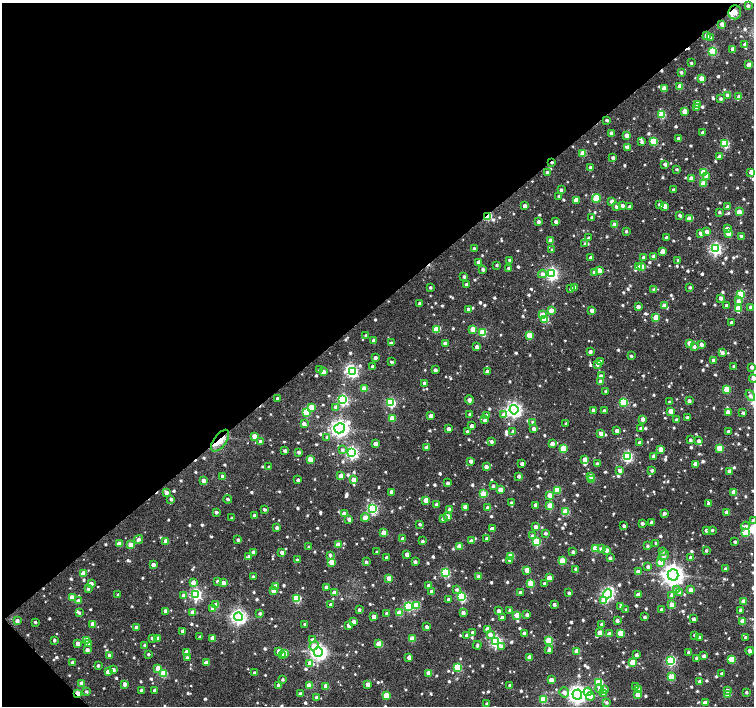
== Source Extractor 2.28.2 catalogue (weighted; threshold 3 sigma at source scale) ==
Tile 5 of 4 x 4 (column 1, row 2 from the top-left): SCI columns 1-1504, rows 2964-4371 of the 6021 x 5992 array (HDU 1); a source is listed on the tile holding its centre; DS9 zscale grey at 2 x 2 block average (1 PNG px = mean of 2 x 2 image px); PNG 756 x 708 px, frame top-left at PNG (2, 3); each listed source drawn as its Kron ellipse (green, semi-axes under 4 px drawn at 4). Shown black and unused: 44% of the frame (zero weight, under 2 of 3 exposures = <1% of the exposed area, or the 3 px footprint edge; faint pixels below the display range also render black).
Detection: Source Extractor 2.28.2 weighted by HDU 2 'WHT'; one run over the whole footprint, this tile lists its part. Background 0.0536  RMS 0.018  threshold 0.081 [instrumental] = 3 sigma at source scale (4.5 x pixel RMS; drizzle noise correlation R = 1.50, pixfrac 1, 0.0396/0.0396 arcsec/px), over >= 5 px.
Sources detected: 1047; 1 inside a brighter object's white glare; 7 cosmic-ray / hot-pixel residue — neither listed nor drawn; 9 inside a brighter listed object's ellipse — not listed separately; of the other 1030, all 500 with FLUX_AUTO >= 7.48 (the completeness limit of this list) listed and drawn (530 fainter detections not listed), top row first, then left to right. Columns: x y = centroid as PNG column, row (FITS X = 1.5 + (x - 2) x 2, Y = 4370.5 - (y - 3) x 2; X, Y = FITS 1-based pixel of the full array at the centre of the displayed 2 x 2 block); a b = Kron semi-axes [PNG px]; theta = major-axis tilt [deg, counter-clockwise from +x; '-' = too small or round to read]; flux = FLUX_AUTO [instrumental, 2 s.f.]
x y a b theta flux
748 6 3 2 - 8.8
735 12 7 6 - 120
722 24 3 2 - 24
707 36 3 3 - 46
710 37 3 3 - 7.6
745 44 3 3 - 16
733 49 3 3 - 24
713 51 3 3 - 200
691 63 2 2 - 7.7
749 65 3 3 - 41
681 72 2 2 - 10
701 78 3 3 - 60
680 87 3 3 - 74
664 88 3 3 - 37
728 95 3 3 - 43
739 97 4 3 - 23
721 99 3 3 - 8.9
698 104 3 3 - 47
697 108 3 2 - 8.5
684 111 3 3 - 45
662 115 3 3 - 170
607 120 3 2 - 8.4
611 133 2 2 - 18
703 133 3 2 - 18
626 135 3 3 - 38
678 138 2 2 - 16
653 141 3 3 - 140
642 142 3 3 - 10
725 144 3 3 - 240
627 147 3 3 - 20
583 153 3 3 - 100
720 156 3 3 - 15
613 158 2 2 - 13
552 162 3 2 - 7.8
665 164 3 2 - 15
591 167 3 3 - 16
677 169 2 2 - 7.6
751 172 3 3 - 28
547 173 3 3 - 26
703 173 3 3 - 150
707 176 3 3 - 20
691 178 3 3 - 30
703 183 3 3 - 69
561 190 2 2 - 11
673 190 2 2 - 11
559 196 2 2 - 9.9
596 199 4 3 - 150
576 200 3 3 - 50
612 201 3 3 - 24
622 205 3 3 - 18
660 205 3 2 - 15
525 206 3 2 - 21
665 206 3 3 - 32
617 207 3 3 - 16
630 207 3 3 - 13
728 207 3 3 - 24
720 212 3 2 - 7.8
739 212 3 3 - 68
680 215 3 2 - 11
487 216 3 2 - 210
592 218 3 2 - 8.8
689 218 3 3 - 38
556 221 2 2 - 14
538 222 2 2 - 15
614 225 3 3 - 50
727 229 3 3 - 31
626 231 2 2 - 7.5
707 231 3 3 - 20
700 233 3 2 - 22
728 234 3 3 - 76
742 237 4 2 - 16
589 238 3 3 - 12
666 238 3 3 - 22
550 240 3 3 - 35
585 244 3 3 - 8.3
474 248 2 2 - 7.8
715 249 4 4 - 690
552 250 3 3 - 10
662 252 3 3 - 24
654 256 3 3 - 22
644 257 3 3 - 15
591 258 3 3 - 27
510 260 3 2 - 11
678 260 3 2 - 7.5
479 262 3 2 - 27
497 265 2 2 - 7.5
642 266 3 3 - 21
638 267 4 3 - 34
509 268 3 2 - 12
483 269 3 3 - 13
599 270 3 3 - 43
594 272 3 3 - 21
542 274 4 4 - 17
552 274 4 4 - 770
464 277 2 2 - 9.1
466 284 2 2 - 11
575 287 3 3 - 11
690 287 2 2 - 8.5
430 288 2 2 - 8.6
571 289 3 3 - 14
654 289 3 3 - 9.5
740 294 3 3 - 190
721 298 3 3 - 18
738 301 4 4 - 17
420 303 2 2 - 11
726 305 3 2 - 17
665 306 4 3 - 53
638 307 3 3 - 27
751 307 3 3 - 24
738 308 4 3 - 91
468 309 3 3 - 17
551 310 3 3 - 39
592 310 3 3 - 21
542 315 3 3 - 65
656 317 3 3 - 86
545 319 3 3 - 110
732 323 3 3 - 19
436 329 4 3 - 110
473 329 3 3 - 52
483 332 4 3 - 150
366 335 2 2 - 10
529 335 3 3 - 87
374 340 3 3 - 19
391 343 4 3 - 9.9
445 343 3 2 - 24
689 343 3 3 - 26
701 344 3 2 - 22
694 346 3 3 - 12
477 347 3 3 - 20
590 352 2 2 - 14
723 352 3 3 - 12
631 356 3 3 - 8
375 358 3 2 - 18
713 360 3 2 - 11
391 362 3 2 - 8
600 362 3 3 - 31
597 365 3 3 - 9.9
734 366 2 2 - 9.2
372 367 2 2 - 10
752 367 3 2 - 16
320 370 3 2 - 8.6
435 370 3 3 - 13
487 371 3 2 - 19
323 372 3 3 - 37
352 372 4 3 - 500
601 375 4 3 - 8.5
753 379 4 3 - 11
601 382 3 3 - 50
424 383 3 2 - 16
364 389 3 3 - 82
727 389 3 3 - 120
606 391 3 2 - 7.6
750 396 6 4 -53 14
277 398 2 2 - 10
343 400 4 4 - 500
469 400 4 3 - 20
689 401 2 2 - 14
623 402 3 3 - 210
670 402 3 2 - 10
391 403 3 3 - 320
312 407 3 3 - 52
336 407 3 3 - 16
514 410 4 4 - 1400
593 410 3 3 - 21
604 411 2 2 - 12
670 411 3 3 - 46
306 412 3 3 - 190
728 412 3 3 - 45
743 413 3 3 - 9.5
470 414 3 2 - 13
504 415 3 3 - 53
431 416 3 3 - 38
487 416 4 3 - 21
687 417 2 2 - 9.6
392 418 3 3 - 62
642 419 3 3 - 19
485 420 3 3 - 12
677 420 3 2 - 19
533 422 3 3 - 8.2
304 424 4 3 - 19
566 424 2 2 - 8.9
472 426 3 2 - 18
340 428 5 5 - 1900
641 428 3 2 - 10
448 429 2 2 - 17
534 429 3 2 - 18
513 431 3 3 - 10
617 431 3 3 - 17
467 432 2 2 - 10
728 432 2 2 - 16
601 433 3 3 - 31
254 436 3 3 - 42
327 437 3 3 - 9.9
690 440 3 2 - 11
220 441 13 6 54 45
491 441 3 3 - 13
699 441 3 3 - 15
260 442 3 3 - 30
640 443 3 2 - 16
375 444 3 3 - 29
552 444 3 3 - 28
426 447 3 3 - 14
563 448 4 3 - 93
719 448 3 3 - 120
661 449 3 3 - 49
342 450 4 3 - 11
285 451 2 2 - 13
299 452 2 2 - 12
352 453 4 4 - 780
627 456 4 4 - 480
654 456 3 3 - 14
310 459 3 3 - 71
585 460 3 3 - 65
471 461 3 2 - 19
597 463 3 2 - 8.9
522 464 3 2 - 15
695 464 3 3 - 33
269 467 2 2 - 9.5
486 467 3 3 - 21
620 470 3 3 - 31
652 470 3 3 - 9.3
729 471 3 3 - 21
223 476 3 3 - 18
341 476 3 3 - 42
519 476 2 2 - 14
590 476 3 3 - 17
592 479 3 3 - 74
298 480 3 2 - 15
354 480 3 3 - 58
203 481 3 3 - 25
448 483 2 2 - 12
493 486 3 2 - 9.6
500 490 3 3 - 43
557 490 4 3 - 110
392 492 3 3 - 33
734 492 3 3 - 56
166 493 3 3 - 27
483 494 4 3 - 110
550 495 3 3 - 43
171 499 3 2 - 10
228 499 4 2 - 10
426 500 3 3 - 71
512 503 3 3 - 15
708 504 3 2 - 15
437 505 3 3 - 33
535 505 3 2 - 21
550 506 3 3 - 110
465 507 3 3 - 27
372 508 4 4 - 500
488 508 3 3 - 47
264 509 3 2 - 9.6
450 509 3 3 - 15
566 511 3 3 - 120
216 512 3 3 - 9.1
727 512 3 3 - 41
664 513 3 3 - 13
344 514 3 3 - 48
254 515 2 2 - 14
448 516 3 3 - 41
232 518 2 2 - 8.2
365 518 4 3 - 39
349 519 4 3 - 16
443 519 3 3 - 12
753 520 4 3 - 11
652 522 3 3 - 26
642 523 3 2 - 12
420 524 2 2 - 9.4
624 526 2 2 - 10
745 526 4 4 - 12
536 527 3 3 - 24
277 528 2 2 - 12
492 529 3 3 - 30
706 530 3 2 - 10
712 530 2 2 - 7.5
384 533 3 3 - 60
546 533 3 2 - 10
746 533 3 3 - 110
532 536 3 3 - 11
139 539 5 3 - 12
402 539 3 3 - 17
487 539 3 3 - 21
238 540 3 2 - 10
166 541 3 3 - 48
423 541 2 2 - 8.6
471 541 3 3 - 17
537 542 3 3 - 190
735 542 2 2 - 9.4
656 543 2 2 - 9.6
119 544 3 3 - 27
131 545 3 3 - 79
338 545 3 3 - 55
459 546 3 3 - 37
647 546 3 3 - 7.9
309 547 2 2 - 11
595 549 3 3 - 110
601 549 4 3 - 15
606 550 3 3 - 24
706 550 2 2 - 7.8
662 551 3 3 - 8.2
253 552 3 3 - 16
282 552 3 3 - 22
377 552 3 2 - 8.9
573 552 2 2 - 12
407 554 3 3 - 26
330 555 3 3 - 11
664 555 5 4 - 10
249 556 3 3 - 8.2
510 556 3 3 - 66
387 558 2 2 - 12
610 558 2 2 - 12
691 558 3 3 - 21
297 560 3 3 - 10
510 560 3 3 - 11
562 561 3 3 - 86
332 562 3 3 - 45
366 562 3 3 - 11
415 562 2 2 - 12
660 562 3 3 - 60
153 565 3 3 - 24
648 567 3 3 - 15
576 569 2 2 - 11
726 569 3 3 - 14
527 570 3 3 - 59
638 571 3 3 - 20
83 573 3 3 - 56
446 573 3 3 - 250
673 575 5 5 - 3200
478 576 3 3 - 13
253 577 2 2 - 9.5
389 578 3 3 - 52
549 578 3 3 - 41
218 581 3 2 - 10
193 582 3 3 - 35
223 583 3 3 - 22
544 583 2 2 - 8
91 584 3 3 - 21
530 584 3 3 - 91
276 586 3 3 - 36
429 586 3 3 - 32
326 587 3 2 - 17
88 589 3 3 - 8.5
273 590 3 3 - 25
457 590 4 3 - 10
677 590 4 3 - 16
690 590 3 3 - 29
431 591 3 3 - 14
520 592 2 2 - 15
335 593 3 3 - 68
569 593 2 2 - 8.4
679 593 3 3 - 14
196 594 4 4 - 610
607 594 5 4 - 760
638 594 3 3 - 28
118 595 2 2 - 9.9
183 595 3 3 - 14
672 595 4 3 - 13
462 597 3 3 - 310
72 598 3 3 - 78
297 599 3 3 - 210
448 599 2 2 - 12
78 601 3 3 - 19
604 601 3 3 - 81
744 602 3 3 - 63
554 604 2 2 - 12
216 605 3 3 - 47
331 605 3 3 - 13
417 605 3 3 - 110
672 605 3 3 - 37
409 606 4 3 - 300
621 607 3 3 - 14
213 609 3 3 - 36
626 609 2 2 - 7.9
359 610 3 2 - 10
510 610 3 2 - 13
662 610 4 2 - 15
740 610 3 3 - 11
166 611 3 3 - 35
499 611 3 2 - 18
193 612 3 3 - 28
79 613 3 2 - 7.6
260 613 2 2 - 9.8
387 613 2 2 - 9.5
399 613 3 3 - 88
463 613 3 3 - 17
517 615 3 3 - 64
527 615 3 3 - 11
238 617 4 4 - 1400
374 617 3 3 - 30
645 617 3 2 - 9.5
502 618 3 3 - 28
694 619 3 2 - 14
617 620 3 2 - 12
17 621 3 3 - 16
742 621 3 3 - 41
35 622 2 2 - 7.9
353 622 3 3 - 25
93 624 3 3 - 54
305 624 2 2 - 8.7
602 624 3 3 - 9.1
349 625 3 3 - 31
136 627 3 3 - 33
427 627 2 2 - 17
487 629 3 3 - 36
183 631 3 2 - 27
472 632 2 2 - 8.7
524 633 3 3 - 22
600 633 3 3 - 51
620 633 3 3 - 81
490 634 4 3 - 21
609 634 3 3 - 20
466 635 3 2 - 13
695 635 3 2 - 9.7
200 637 3 2 - 9.1
699 637 3 2 - 9.4
746 637 3 2 - 11
152 638 3 3 - 9.7
158 638 3 3 - 29
212 638 3 2 - 25
412 639 3 3 - 89
54 640 2 2 - 8.4
87 640 3 3 - 25
312 640 4 4 - 14
549 641 3 3 - 170
496 642 4 4 - 570
78 644 3 3 - 42
88 644 3 3 - 28
379 644 3 3 - 96
145 645 2 2 - 16
477 645 4 2 - 8.6
314 646 5 4 - 36
502 646 4 3 - 20
87 650 3 2 - 18
549 650 4 3 - 15
577 651 3 3 - 72
750 651 4 2 - 19
187 652 4 3 - 34
279 652 3 3 - 41
318 652 4 4 - 1700
689 652 2 2 - 12
284 653 3 3 - 67
148 654 2 2 - 8.8
109 655 3 2 - 24
636 655 3 2 - 12
283 656 3 3 - 17
704 656 3 3 - 15
409 657 3 3 - 26
529 657 3 3 - 32
187 658 3 3 - 16
697 658 3 3 - 15
732 659 3 3 - 92
671 661 4 3 - 400
207 662 3 3 - 23
633 662 3 3 - 100
73 663 3 3 - 25
310 663 3 3 - 33
98 665 2 2 - 9.9
457 667 3 3 - 180
158 668 3 3 - 52
113 670 3 3 - 19
108 672 3 3 - 53
255 673 3 2 - 16
429 673 3 3 - 51
722 673 2 2 - 12
163 674 3 3 - 150
671 677 3 3 - 120
283 679 2 2 - 8
551 680 3 3 - 43
700 681 3 3 - 29
82 683 3 3 - 53
598 683 3 3 - 190
125 684 3 3 - 29
368 684 3 3 - 29
279 685 3 3 - 31
510 685 2 2 - 12
309 686 3 3 - 76
326 686 3 3 - 48
636 687 3 2 - 16
600 689 5 4 - 17
141 690 2 2 - 9.5
154 690 3 3 - 18
604 690 3 3 - 17
638 690 3 3 - 45
728 691 3 3 - 14
86 692 2 2 - 9.2
564 692 5 4 - 17
588 692 4 4 - 85
746 692 2 2 - 7.7
78 693 3 2 - 71
603 693 3 3 - 8.8
300 694 2 2 - 15
577 694 5 5 - 2300
728 694 3 3 - 71
386 695 3 3 - 81
638 695 3 3 - 38
590 696 4 3 - 32
316 697 3 3 - 9.6
543 699 3 3 - 160
607 702 3 3 - 7.6
705 703 3 3 - 38
487 704 3 2 - 11
Overlapping masked pixels (flux is a lower limit): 5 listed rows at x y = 735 12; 552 162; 487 216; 220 441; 78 693
Isophote crosses this tile's border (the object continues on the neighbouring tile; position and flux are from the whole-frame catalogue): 2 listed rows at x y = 753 379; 753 520